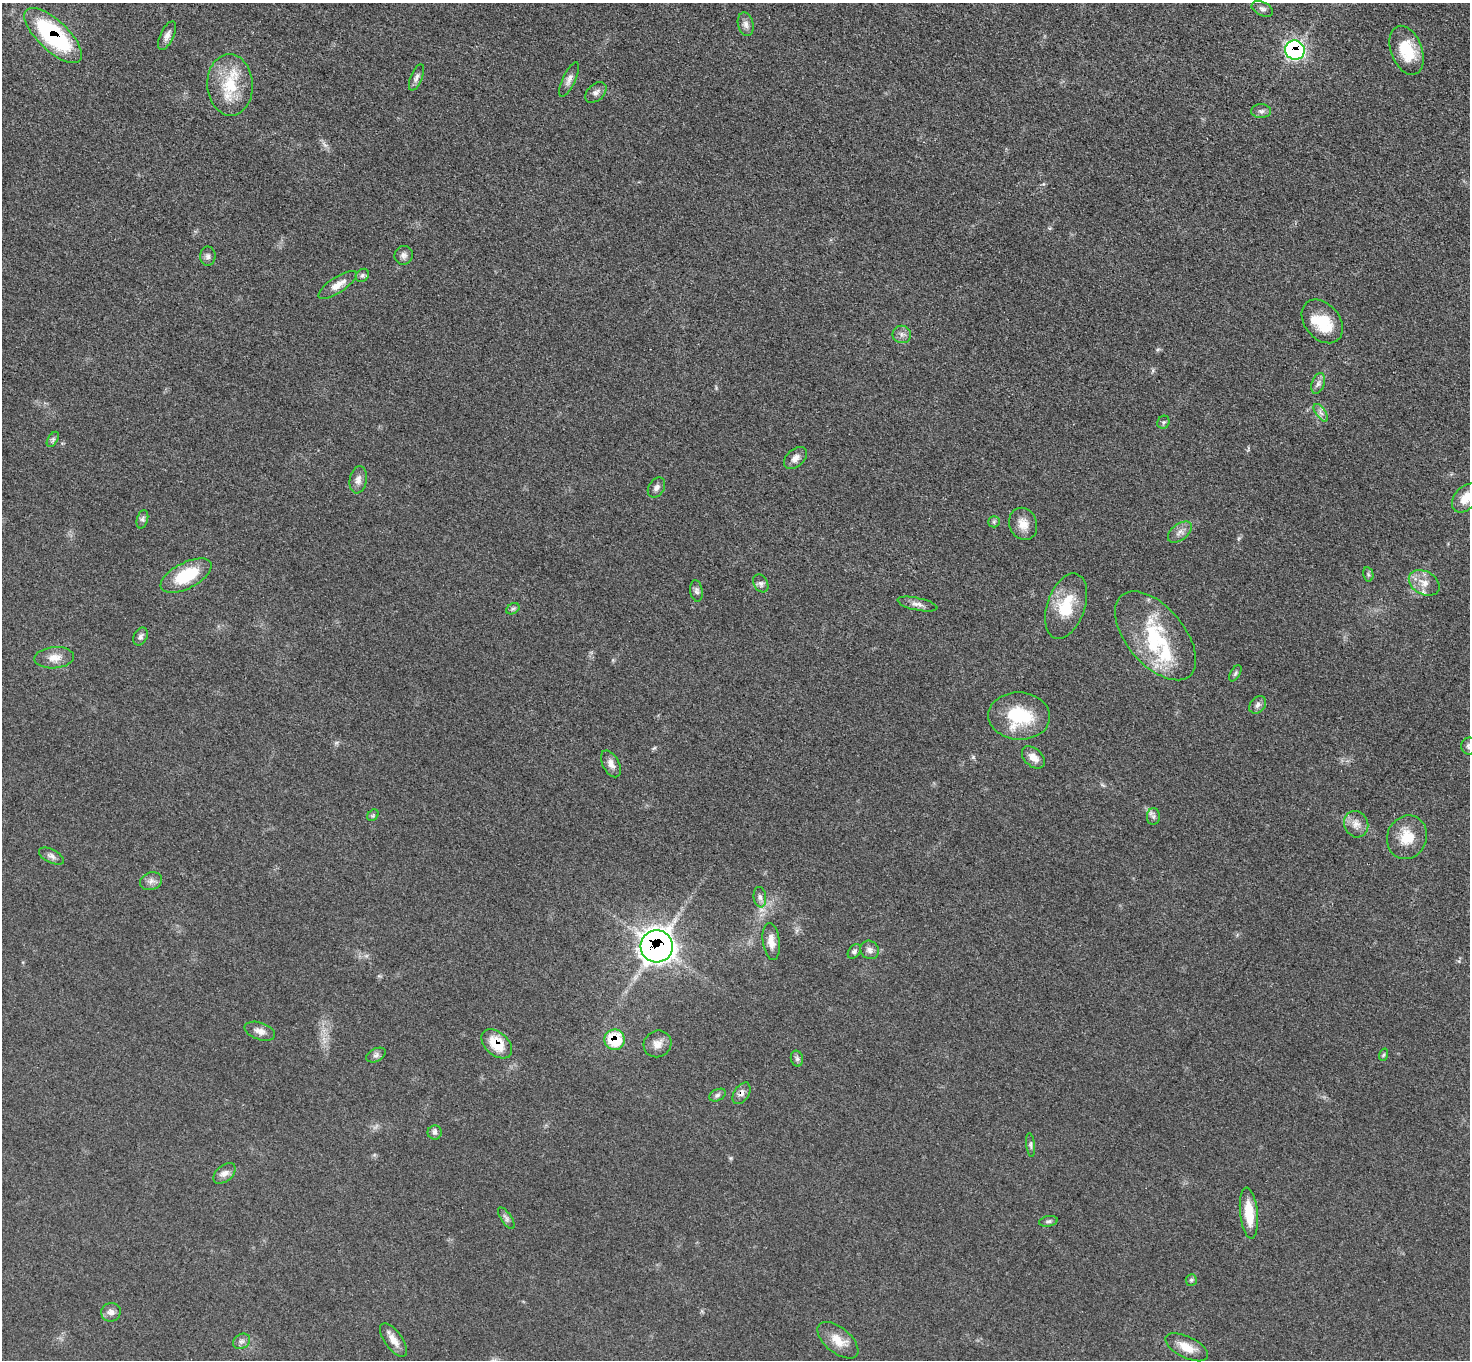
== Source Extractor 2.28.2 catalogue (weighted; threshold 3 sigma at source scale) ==
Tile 10 of 4 x 4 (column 2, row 3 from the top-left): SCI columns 1480-2947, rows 1519-2876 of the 5891 x 5893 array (HDU 1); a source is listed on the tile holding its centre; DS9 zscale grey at full resolution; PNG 1472 x 1362 px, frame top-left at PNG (2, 3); each listed source drawn as its Kron ellipse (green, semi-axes under 4 px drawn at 4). Shown black and unused: <1% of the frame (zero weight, under 3 of 5 exposures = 1% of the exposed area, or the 3 px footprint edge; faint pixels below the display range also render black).
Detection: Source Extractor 2.28.2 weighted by HDU 2 'WHT'; one run over the whole footprint, this tile lists its part. Background 0.0484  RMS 0.0051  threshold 0.0231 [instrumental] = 3 sigma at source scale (4.5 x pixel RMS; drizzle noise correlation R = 1.50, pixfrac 1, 0.05/0.05 arcsec/px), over >= 5 px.
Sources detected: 83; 1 inside a brighter object's white glare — neither listed nor drawn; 4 inside a brighter listed object's ellipse — not listed separately; the other 78 listed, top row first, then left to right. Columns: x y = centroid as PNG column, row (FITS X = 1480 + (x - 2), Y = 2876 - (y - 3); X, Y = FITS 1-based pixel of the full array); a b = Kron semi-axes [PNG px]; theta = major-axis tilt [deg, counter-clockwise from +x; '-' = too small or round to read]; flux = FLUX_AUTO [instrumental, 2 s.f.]
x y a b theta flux
1262 9 11 6 -25 1.9
746 24 12 7 -76 2.4
53 36 37 15 -43 64
167 36 15 6 64 2.8
1295 50 10 9 - 88
1407 50 25 15 -70 18
416 78 14 5 67 2.1
569 79 19 6 64 2.6
230 85 31 23 -87 22
596 92 12 8 43 2.4
1261 111 10 7 1 1.7
404 255 9 9 - 2.1
208 256 9 7 -89 1.8
362 275 7 6 - 1.3
338 285 22 7 33 5.3
1322 321 24 17 -50 17
902 334 9 8 - 2.3
1318 383 11 6 72 2
1321 413 10 5 -54 1.8
1163 422 7 6 - 0.89
53 439 8 5 59 1.1
795 458 13 8 41 3.2
358 480 14 8 79 3.4
656 488 11 7 56 2.1
1466 498 17 11 47 8.6
142 519 9 5 74 1.4
994 522 6 5 - 0.93
1023 524 16 13 -69 6.1
1180 532 14 8 37 3.1
1368 574 7 5 -77 1
186 576 28 13 27 23
761 583 9 7 -60 1.7
1424 583 16 11 -28 5.7
696 591 11 6 -81 1.7
917 604 20 6 -12 3
1066 606 34 19 71 20
513 609 7 5 29 1.1
1155 636 53 29 -50 38
140 637 9 6 62 1.6
54 658 20 10 4 5.8
1235 673 9 4 59 1.1
1258 705 10 7 48 2
1019 716 31 23 -3 28
1469 746 8 8 - 1.9
1033 757 13 8 -43 5
611 764 15 8 -61 3.3
373 815 6 5 - 0.88
1153 816 8 6 89 1.6
1356 824 13 12 - 4.5
1407 837 22 19 68 12
51 856 13 6 -27 2.2
151 881 11 8 22 2.7
760 897 10 6 -82 2
771 941 18 8 -82 4.7
657 946 16 16 - 390
870 950 10 9 - 2.5
854 951 8 5 52 1.4
260 1031 16 8 -18 3.7
615 1040 10 10 - 19
497 1044 18 11 -41 13
657 1044 14 13 - 4.5
376 1055 10 6 26 1.8
1383 1055 6 4 70 0.75
797 1059 8 6 -74 1.4
742 1093 12 7 57 2.6
717 1095 9 5 27 1.4
435 1132 7 7 - 1.7
1031 1145 12 4 -84 1.2
225 1173 13 8 41 3
1249 1213 25 9 -84 13
506 1218 12 5 -56 1.5
1048 1221 9 5 11 1.3
1191 1280 6 5 - 0.87
111 1312 10 9 - 2.8
393 1340 20 8 -54 5
838 1340 24 12 -39 8.6
242 1341 9 7 31 1.9
1187 1347 23 10 -26 7.3
Overlapping masked pixels (flux is a lower limit): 6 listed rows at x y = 53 36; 1295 50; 657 946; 615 1040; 497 1044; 742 1093
Isophote crosses this tile's border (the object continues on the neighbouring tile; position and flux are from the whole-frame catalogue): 2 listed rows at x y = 1466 498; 1469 746